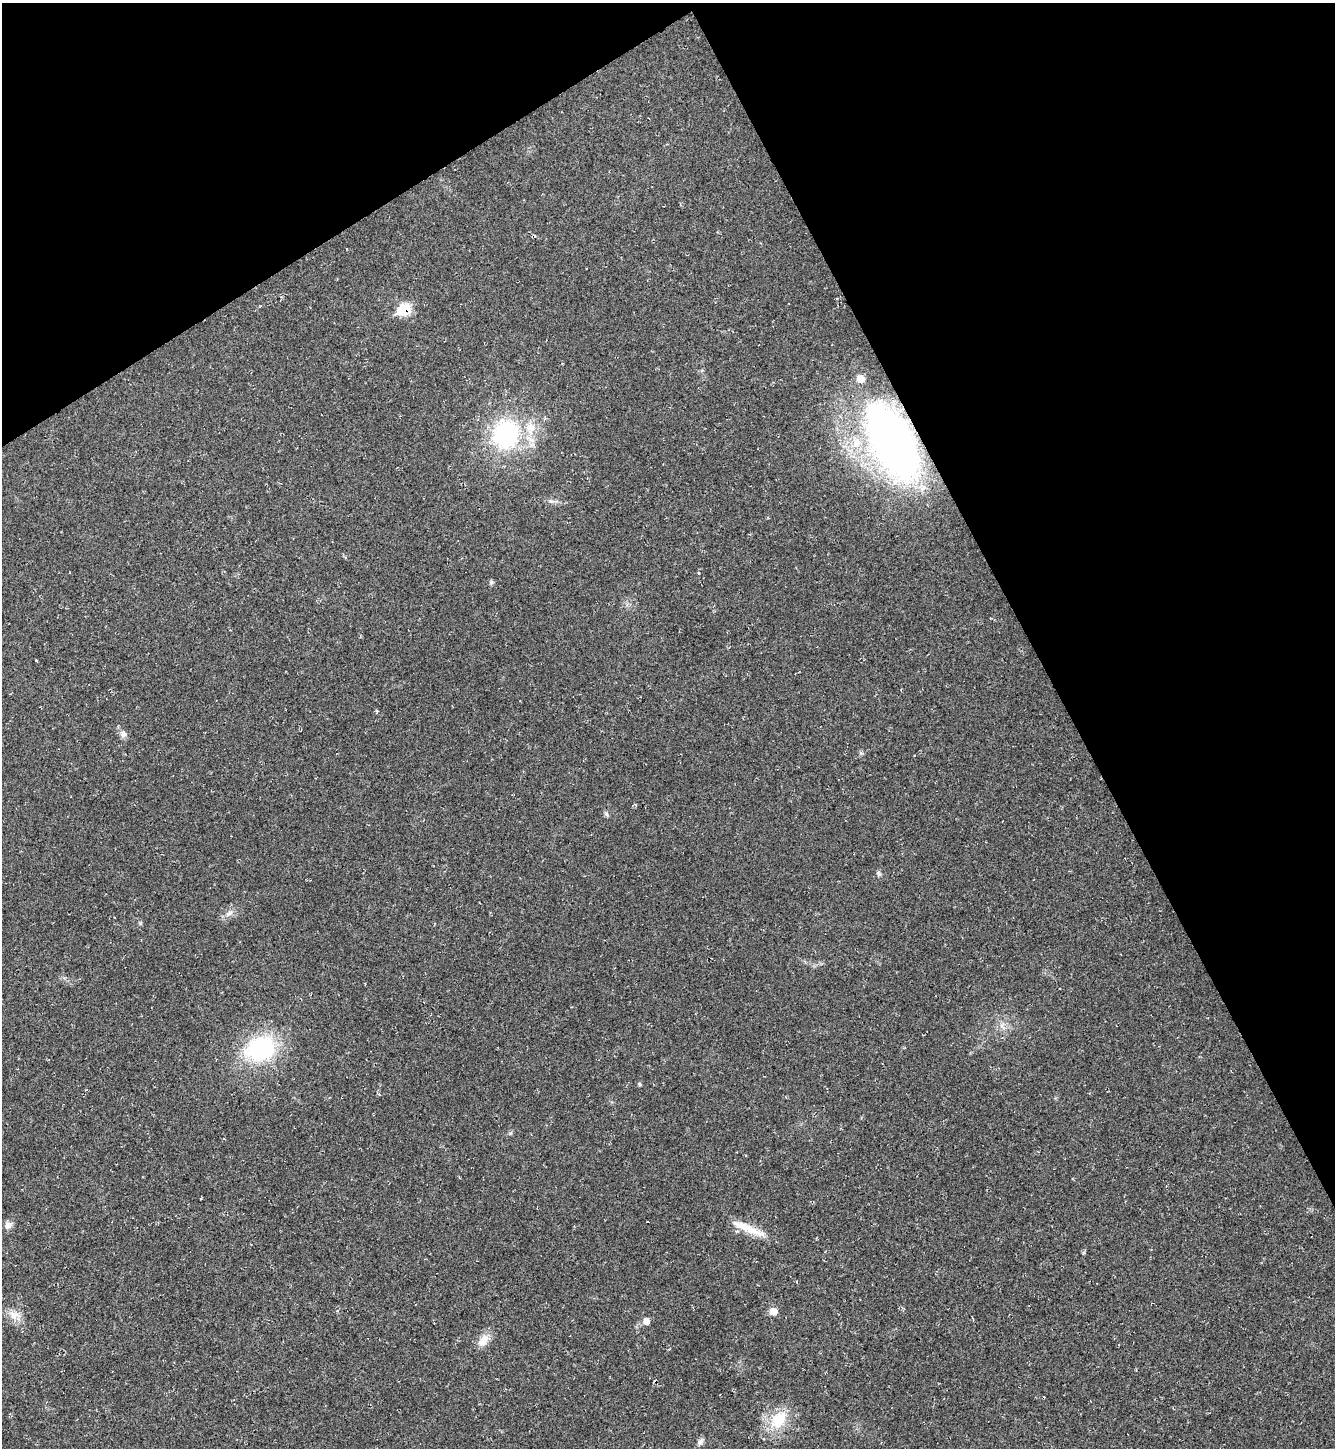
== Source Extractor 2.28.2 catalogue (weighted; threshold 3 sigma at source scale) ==
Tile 3 of 4 x 4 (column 3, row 1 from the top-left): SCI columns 2956-4288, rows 4338-5783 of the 5774 x 5783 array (HDU 1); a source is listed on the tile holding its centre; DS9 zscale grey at full resolution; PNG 1337 x 1450 px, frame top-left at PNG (2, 3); no overlay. Shown black and unused: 28% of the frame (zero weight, under 2 of 3 exposures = <1% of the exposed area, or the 3 px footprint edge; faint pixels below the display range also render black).
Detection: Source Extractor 2.28.2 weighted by HDU 2 'WHT'; one run over the whole footprint, this tile lists its part. Background 0.0196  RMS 0.0059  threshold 0.0267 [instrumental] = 3 sigma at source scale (4.5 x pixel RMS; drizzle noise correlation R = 1.50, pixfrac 1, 0.05/0.05 arcsec/px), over >= 5 px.
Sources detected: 22; all 22 listed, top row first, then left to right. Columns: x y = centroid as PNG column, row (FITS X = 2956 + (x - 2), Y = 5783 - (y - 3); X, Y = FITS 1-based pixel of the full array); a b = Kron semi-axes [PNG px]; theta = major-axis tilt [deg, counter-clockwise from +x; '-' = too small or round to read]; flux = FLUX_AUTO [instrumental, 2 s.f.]
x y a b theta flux
404 309 9 8 - 27
861 379 8 7 - 5.7
530 428 19 14 86 11
506 434 25 23 80 72
892 442 60 29 -62 360
856 443 13 13 - 9.3
699 573 4 2 - 0.43
491 582 6 6 - 1
123 734 9 7 -90 2.3
606 814 8 4 -71 1
879 874 8 4 -59 1.1
229 913 11 5 25 2.4
261 1049 27 22 19 64
640 1084 5 4 - 0.84
8 1225 9 8 - 3.1
745 1227 49 9 -23 12
773 1311 7 7 - 5.8
14 1315 15 12 -19 5.7
646 1321 7 6 - 3.6
483 1340 18 10 54 6.4
778 1420 27 17 50 18
700 1442 10 6 58 2
Overlapping masked pixels (flux is a lower limit): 2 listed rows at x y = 404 309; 892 442
Unlisted compact peaks at least as high as the median listed source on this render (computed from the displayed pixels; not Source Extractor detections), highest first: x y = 510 1133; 1083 1253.